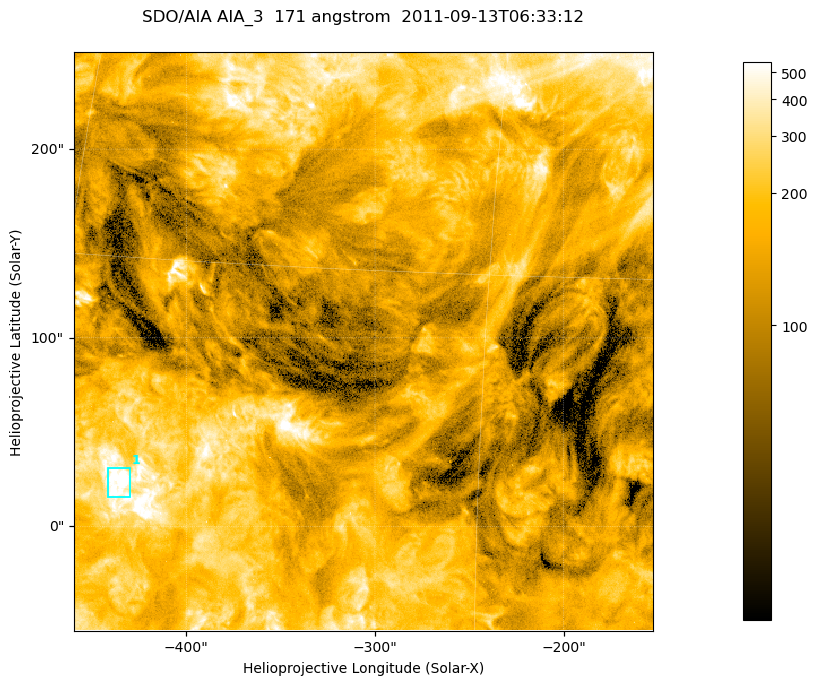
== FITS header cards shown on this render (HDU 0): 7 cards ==
TELESCOP= 'SDO/AIA '
INSTRUME= 'AIA_3   '
WAVELNTH=                  171
WAVEUNIT= 'angstrom'
DATE-OBS= '2011-09-13T06:33:12.34'
CTYPE1  = 'HPLN-TAN'
CTYPE2  = 'HPLT-TAN'

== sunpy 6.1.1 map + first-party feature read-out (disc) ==
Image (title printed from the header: SDO/AIA AIA_3  171 angstrom  2011-09-13T06:33:12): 512 x 512 px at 0.599 arcsec/px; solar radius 953 arcsec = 1590 px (partial field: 3.3% of the solar disc is inside the frame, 100% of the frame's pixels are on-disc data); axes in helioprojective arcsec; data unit not stated in the header (colour bar unlabelled)
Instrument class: DISC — disc imager (sunpy class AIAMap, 171 A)
Bright regions (active regions / flare kernels): reference = the on-disc median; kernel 5 px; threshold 5 sigma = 349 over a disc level ~149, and >= 1.15x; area >= 262 px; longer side >= 6 px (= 3.6 arcsec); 1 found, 1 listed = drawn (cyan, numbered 1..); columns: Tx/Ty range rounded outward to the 2 arcsec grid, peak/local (2 s.f.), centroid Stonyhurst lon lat
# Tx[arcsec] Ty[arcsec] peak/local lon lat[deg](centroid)
1 -442..-430 14..32 6.5 -27 +8